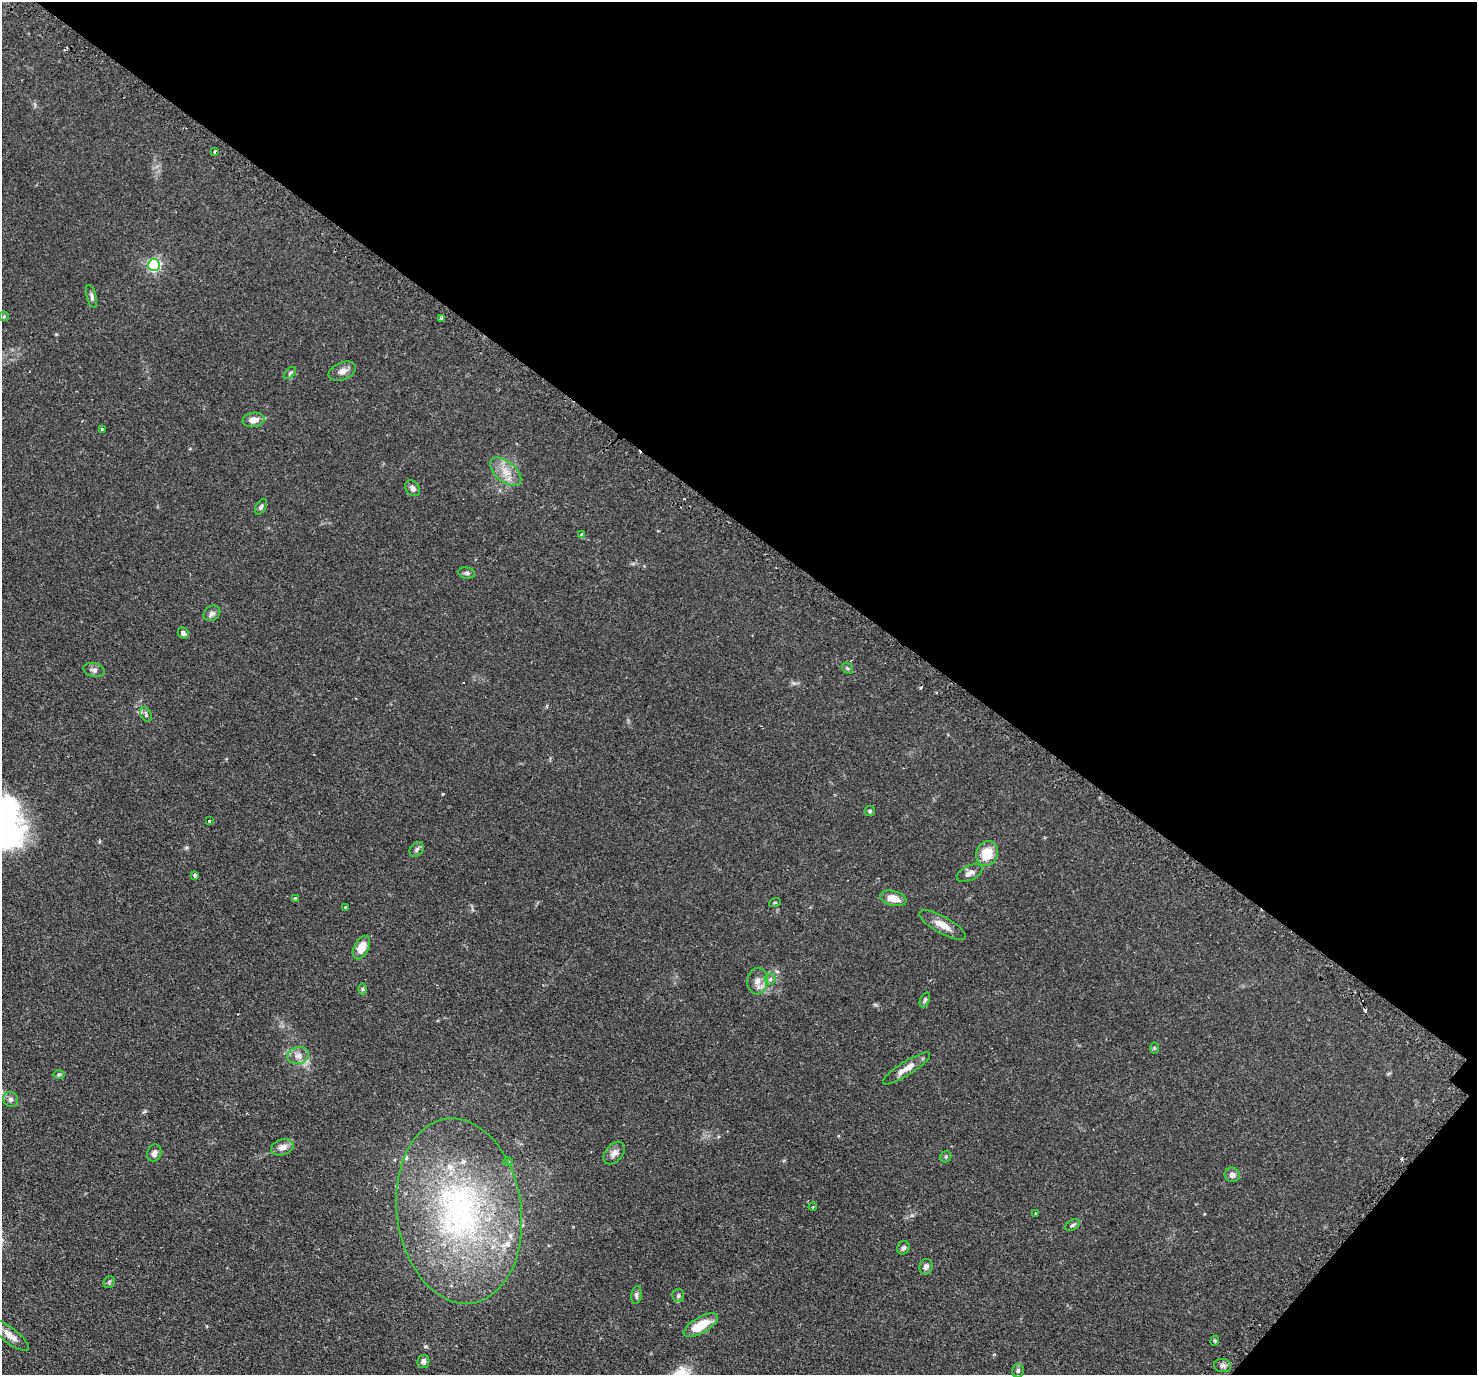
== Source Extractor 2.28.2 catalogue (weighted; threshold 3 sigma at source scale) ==
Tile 8 of 4 x 4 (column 4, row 2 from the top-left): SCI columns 4475-5949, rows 3075-4447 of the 5999 x 6005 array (HDU 1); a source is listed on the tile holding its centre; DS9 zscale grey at full resolution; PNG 1479 x 1377 px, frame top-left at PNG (2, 2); each listed source drawn as its Kron ellipse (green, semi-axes under 4 px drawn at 4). Shown black and unused: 40% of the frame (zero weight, under 2 of 3 exposures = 4% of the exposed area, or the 3 px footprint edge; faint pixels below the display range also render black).
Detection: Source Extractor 2.28.2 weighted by HDU 2 'WHT'; one run over the whole footprint, this tile lists its part. Background 0.109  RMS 0.0066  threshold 0.0297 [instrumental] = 3 sigma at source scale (4.5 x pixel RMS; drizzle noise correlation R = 1.50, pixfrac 1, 0.05/0.05 arcsec/px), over >= 5 px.
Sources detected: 69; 4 cosmic-ray / hot-pixel residue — neither listed nor drawn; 4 inside a brighter listed object's ellipse — not listed separately; the other 61 listed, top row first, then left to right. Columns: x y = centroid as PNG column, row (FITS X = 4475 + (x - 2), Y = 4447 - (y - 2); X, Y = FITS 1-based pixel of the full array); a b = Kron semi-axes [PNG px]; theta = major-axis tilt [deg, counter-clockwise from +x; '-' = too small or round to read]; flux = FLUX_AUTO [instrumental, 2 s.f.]
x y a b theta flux
215 151 3 3 - 1.2
154 265 6 6 - 110
92 296 12 5 -75 1.8
4 316 5 4 - 0.68
441 318 3 3 - 1.8
342 371 14 8 22 4
290 373 7 4 45 1.1
254 420 11 7 7 5.1
102 429 2 2 - 0.59
506 472 18 10 -40 8.4
413 488 9 6 -50 2.4
261 507 9 5 60 1.2
581 534 4 3 - 1.4
467 573 8 5 -10 1.4
212 613 9 7 35 2.3
183 633 6 5 - 2
847 668 6 4 -43 0.92
94 670 11 7 -13 2.3
146 715 8 5 -64 1.3
870 811 5 5 - 0.87
209 821 3 2 - 0.53
417 849 8 6 48 1.6
987 854 13 10 67 14
970 873 14 7 26 3.4
195 876 4 3 - 2
295 898 3 3 - 1
893 898 13 7 -14 7.2
775 902 6 3 19 0.62
345 907 3 3 - 1.3
942 925 26 8 -29 7.2
361 947 13 7 63 8.9
770 979 6 5 - 2.3
757 981 13 10 82 4.9
362 989 6 4 -89 0.82
925 1000 8 4 68 1.2
1154 1048 6 4 -89 0.81
298 1056 11 8 12 3.9
906 1068 27 7 32 6.9
59 1074 6 4 1 0.87
11 1099 8 7 - 1.9
282 1147 12 8 20 4.1
154 1153 9 7 73 2.7
614 1153 13 8 50 3.7
946 1157 6 5 - 0.95
508 1161 5 3 - 0.63
1232 1175 7 7 - 2.7
813 1207 4 2 - 1.1
459 1211 93 62 -82 180
1036 1214 3 3 - 1.2
1072 1225 8 5 28 1.3
903 1248 7 6 - 2
926 1267 8 6 76 2.5
109 1282 6 5 - 0.98
636 1295 9 5 83 1.5
678 1296 6 6 - 1.2
701 1325 19 8 30 16
10 1335 23 7 -38 5.8
1215 1341 5 4 - 0.85
423 1361 7 6 - 2.1
1223 1366 8 6 -10 2.2
1018 1371 7 5 77 1.3